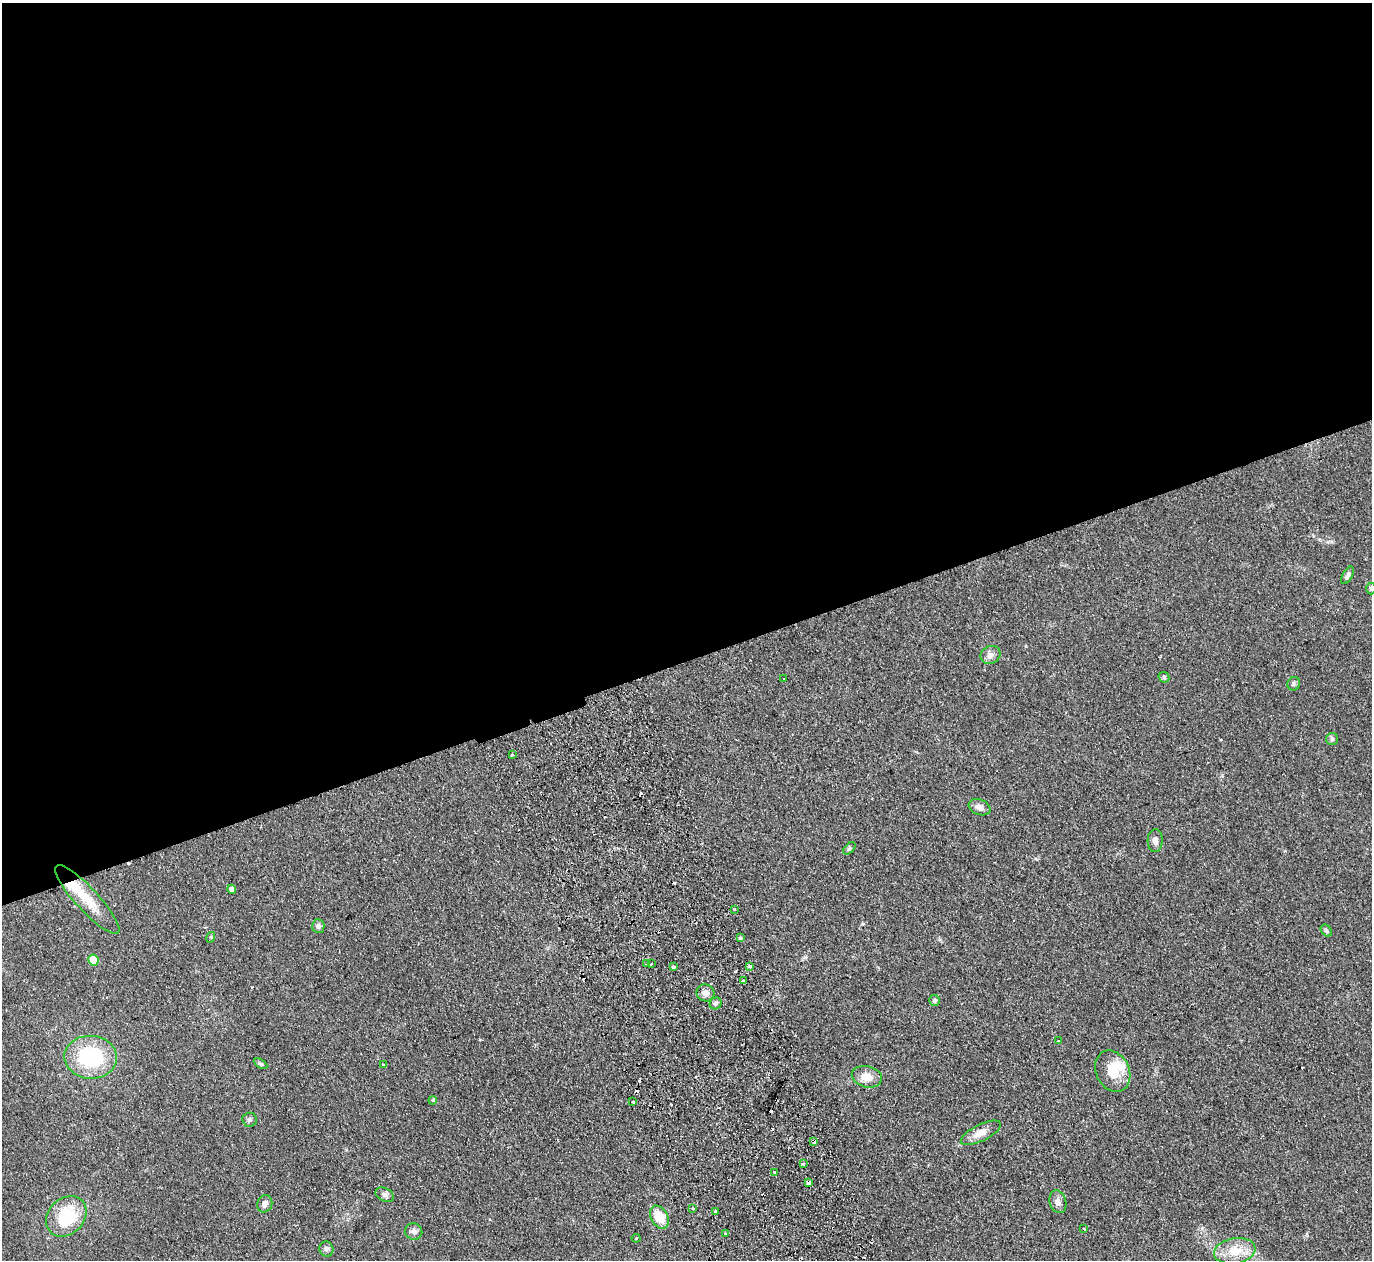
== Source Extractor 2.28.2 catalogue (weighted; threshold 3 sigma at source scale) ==
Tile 2 of 4 x 4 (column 2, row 1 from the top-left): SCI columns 1425-2794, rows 4078-5335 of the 5589 x 5512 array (HDU 1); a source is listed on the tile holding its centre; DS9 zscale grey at full resolution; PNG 1374 x 1262 px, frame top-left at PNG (2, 3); each listed source drawn as its Kron ellipse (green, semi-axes under 4 px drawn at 4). Shown black and unused: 53% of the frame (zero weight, under 2 of 3 exposures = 3% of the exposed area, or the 3 px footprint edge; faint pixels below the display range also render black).
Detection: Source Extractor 2.28.2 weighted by HDU 2 'WHT'; one run over the whole footprint, this tile lists its part. Background 0.108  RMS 0.01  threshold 0.0448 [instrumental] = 3 sigma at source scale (4.5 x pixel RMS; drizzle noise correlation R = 1.50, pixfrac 1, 0.05/0.05 arcsec/px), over >= 5 px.
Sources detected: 65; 8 cosmic-ray / hot-pixel residue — neither listed nor drawn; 3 inside a brighter listed object's ellipse — not listed separately; the other 54 listed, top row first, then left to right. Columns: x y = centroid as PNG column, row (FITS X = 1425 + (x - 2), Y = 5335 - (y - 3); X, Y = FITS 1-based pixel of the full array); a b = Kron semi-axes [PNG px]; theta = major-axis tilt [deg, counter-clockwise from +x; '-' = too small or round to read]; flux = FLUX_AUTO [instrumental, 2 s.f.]
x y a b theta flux
1348 575 10 5 60 2.8
1371 588 6 4 -89 1.6
990 655 10 8 29 4.8
1164 677 6 5 - 1.4
784 679 3 3 - 3.8
1294 684 7 6 - 2.1
1332 739 6 6 - 1.9
512 754 3 3 - 1.2
980 807 11 7 -21 5.3
1155 840 11 7 88 5.2
849 848 7 4 45 1.7
232 889 4 4 - 4.9
87 899 45 11 -47 25
734 909 3 3 - 4.2
318 926 7 6 - 2.8
1326 931 7 5 -50 1.9
211 937 5 3 - 0.9
740 938 4 3 - 1.9
93 960 5 5 - 31
646 964 3 2 - 1.7
651 964 3 3 - 4.1
750 966 4 3 - 2.8
673 967 3 3 - 2.5
743 981 4 4 - 1.3
705 993 9 8 - 5.9
935 1000 5 5 - 1.7
716 1003 6 5 - 2
1059 1040 3 2 - 0.74
91 1057 26 21 -4 70
261 1064 7 4 -31 1.7
383 1065 3 3 - 3.4
1113 1071 21 16 -64 21
867 1077 15 10 -14 10
433 1100 4 3 - 0.84
633 1102 3 3 - 3.2
249 1120 7 7 - 2.2
981 1133 22 8 26 9.5
814 1141 3 3 - 15
803 1164 3 3 - 2.5
775 1173 4 3 - 6
809 1183 4 3 - 8.2
385 1195 10 6 -28 3
1058 1202 11 8 -73 4.7
265 1204 9 7 66 4.6
693 1209 4 4 - 2
716 1212 3 3 - 5.7
66 1216 22 18 45 46
659 1217 12 8 -60 19
1084 1229 3 2 - 0.74
414 1231 9 8 - 4.2
725 1233 3 2 - 1.6
636 1238 4 4 - 0.97
326 1249 7 7 - 3.1
1235 1251 21 12 10 21
Overlapping masked pixels (flux is a lower limit): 2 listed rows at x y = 814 1141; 809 1183
Isophote crosses this tile's border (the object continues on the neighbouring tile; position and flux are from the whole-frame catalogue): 1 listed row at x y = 1371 588